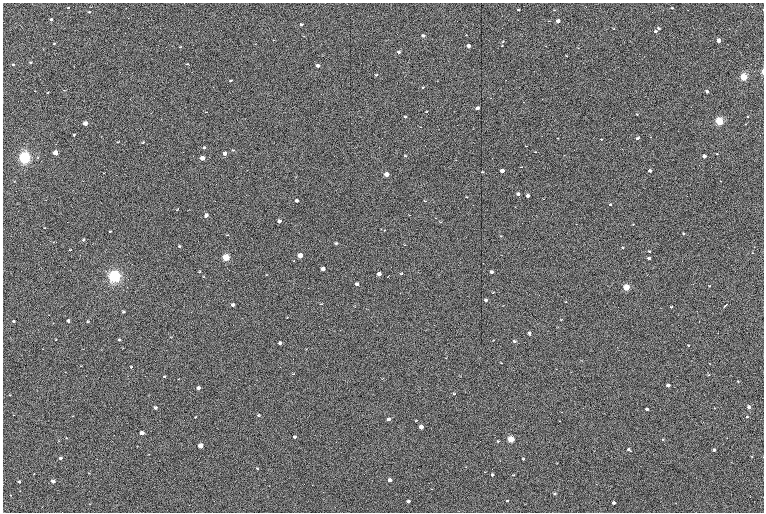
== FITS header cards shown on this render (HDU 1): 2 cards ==
NAXIS1  =                 1523
NAXIS2  =                 1020

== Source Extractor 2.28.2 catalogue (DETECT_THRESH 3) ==
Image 1523 x 1020 px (HDU 1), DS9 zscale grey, zoomed out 1/2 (1 PNG px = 2 x 2 image px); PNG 766 x 514 px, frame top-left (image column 2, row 1019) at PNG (3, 3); no overlay
Background 172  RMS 22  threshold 66.4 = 3 sigma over >= 5 px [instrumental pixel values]
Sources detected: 283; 65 cannot appear on this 1/2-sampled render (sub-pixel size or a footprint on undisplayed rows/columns) and are not listed; the other 218 listed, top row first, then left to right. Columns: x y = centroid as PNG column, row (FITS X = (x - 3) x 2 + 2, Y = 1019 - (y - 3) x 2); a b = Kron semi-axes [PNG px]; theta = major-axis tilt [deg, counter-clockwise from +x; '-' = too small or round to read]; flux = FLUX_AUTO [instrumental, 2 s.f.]
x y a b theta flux
91 7 2 2 - 2.1e+03
68 8 3 2 - 4.7e+03
672 8 3 2 - 5.1e+03
763 9 2 2 - 1.6e+03
519 10 3 2 - 7.0e+03
554 10 3 2 - 3.3e+03
89 12 3 2 - 6.0e+03
51 19 3 2 - 1.4e+04
558 21 3 3 - 3.1e+04
301 24 3 2 - 7.5e+03
659 28 3 2 - 9.7e+03
613 29 2 2 - 3.7e+03
655 32 3 2 - 1.3e+04
466 35 2 2 - 1.7e+03
304 36 3 2 - 2.8e+03
423 36 3 2 - 1.7e+04
274 40 3 2 - 1.7e+03
719 41 3 2 - 6.6e+04
503 42 3 3 - 4.4e+03
54 44 3 2 - 4.8e+03
255 44 3 2 - 2.4e+03
468 46 3 3 - 3.9e+04
502 46 3 3 - 2.6e+03
546 46 3 2 - 1.2e+03
180 47 3 2 - 3.2e+03
578 48 3 1 - 1.5e+03
399 52 3 2 - 1.1e+04
566 56 3 2 - 2.0e+03
644 56 3 2 - 1.8e+03
31 62 3 2 - 6.0e+03
187 64 4 2 - 3.6e+03
13 65 3 2 - 5.7e+03
74 66 3 2 - 2.2e+03
318 66 3 3 - 2.0e+04
763 72 4 2 - 2.3e+04
376 75 4 2 - 5.3e+03
743 77 3 3 - 4.9e+05
231 81 3 2 - 6.6e+03
423 87 3 2 - 4.6e+03
64 90 3 2 - 2.2e+03
35 91 3 1 - 1.5e+03
48 92 3 2 - 3.8e+03
707 92 3 2 - 2.6e+04
477 108 3 3 - 2.0e+04
206 112 3 2 - 1.7e+03
426 112 3 2 - 3.8e+03
637 114 3 2 - 4.0e+03
748 116 2 2 - 3.5e+03
405 117 3 2 - 5.7e+03
161 119 3 2 - 1.9e+03
719 121 4 3 - 6.6e+05
85 123 3 3 - 7.4e+04
746 124 2 2 - 1.7e+03
420 127 2 2 - 2.0e+03
74 135 3 2 - 6.5e+03
101 136 2 2 - 1.5e+03
651 137 2 2 - 1.7e+03
558 138 3 2 - 3.1e+03
637 138 4 3 - 7.8e+03
601 139 3 2 - 3.2e+03
118 142 3 2 - 4.3e+03
143 143 3 2 - 5.1e+03
526 146 4 2 - 2.4e+03
204 148 3 3 - 9.2e+03
233 150 4 2 - 3.8e+03
535 152 4 2 - 2.6e+03
56 153 3 3 - 1.2e+05
225 153 3 3 - 3.4e+04
717 154 2 2 - 5.3e+03
405 156 4 3 - 5.4e+03
704 156 3 3 - 3.9e+04
38 157 4 2 - 2.8e+03
24 158 4 3 - 2.6e+06
203 158 3 3 - 6.9e+04
521 167 3 2 - 2.1e+03
502 171 3 3 - 3.2e+04
650 171 3 2 - 1.6e+04
483 172 4 2 - 3.9e+03
104 173 3 2 - 2.5e+03
386 175 4 3 - 7.2e+04
14 181 2 1 - 1.3e+03
721 181 2 2 - 3.0e+03
518 194 3 3 - 1.4e+04
528 196 3 3 - 1.7e+04
467 197 3 2 - 3.4e+03
543 199 3 1 - 1.8e+03
46 200 2 2 - 1.2e+03
297 201 3 3 - 1.4e+04
425 201 3 2 - 2.5e+03
610 205 3 2 - 6.3e+03
177 210 3 2 - 3.1e+03
206 215 4 3 - 1.7e+04
409 215 4 2 - 1.8e+03
436 218 3 2 - 2.5e+03
279 221 3 3 - 2.2e+04
441 222 4 2 - 2.9e+03
633 224 3 2 - 2.6e+03
45 228 3 2 - 2.7e+03
384 230 3 2 - 2.2e+03
110 231 3 2 - 3.4e+03
683 234 3 2 - 4.6e+03
227 235 4 2 - 3.2e+03
501 236 3 2 - 2.3e+03
84 240 3 2 - 7.0e+03
336 243 4 2 - 6.1e+03
405 245 3 2 - 1.7e+03
180 246 3 3 - 6.7e+03
623 248 3 3 - 5.7e+03
70 250 3 2 - 3.6e+03
649 252 3 3 - 7.1e+03
752 253 2 1 - 1.7e+03
300 256 4 3 - 9.8e+04
226 258 4 3 - 3.8e+05
649 259 3 3 - 1.5e+04
294 261 3 2 - 2.1e+03
323 269 3 3 - 4.1e+04
106 271 2 2 - 2.4e+03
199 272 3 2 - 4.7e+03
491 272 3 3 - 1.2e+04
379 274 3 3 - 3.7e+04
401 274 3 2 - 3.8e+03
266 275 3 2 - 2.3e+03
114 277 4 4 - 2.8e+06
203 277 3 2 - 1.9e+03
387 277 2 1 - 3.5e+03
357 284 3 3 - 1.8e+04
709 286 2 2 - 5.0e+03
626 287 3 3 - 2.9e+05
493 293 3 2 - 4.0e+03
486 300 3 3 - 1.1e+04
566 302 3 2 - 3.8e+03
321 304 4 2 - 3.2e+03
233 305 3 3 - 1.8e+04
725 305 5 1 - 1.2e+04
355 307 3 2 - 2.3e+03
671 307 3 2 - 5.0e+03
124 312 3 2 - 8.3e+03
287 317 3 2 - 2.5e+03
561 319 4 2 - 2.7e+03
14 321 3 2 - 1.0e+04
68 321 3 3 - 1.7e+04
699 321 2 1 - 6.1e+03
88 322 3 2 - 5.8e+03
426 330 3 2 - 1.3e+03
529 333 3 3 - 1.2e+04
171 337 3 2 - 2.1e+03
56 340 3 2 - 2.5e+03
119 340 3 2 - 7.7e+03
493 341 4 2 - 2.3e+03
514 341 3 2 - 9.5e+03
280 343 3 3 - 1.1e+04
688 345 3 2 - 4.2e+03
123 348 2 2 - 1.5e+03
306 349 3 2 - 1.9e+03
582 361 3 2 - 1.8e+03
502 363 3 2 - 3.1e+03
709 363 3 2 - 2.2e+03
81 366 3 2 - 2.8e+03
131 367 3 2 - 6.0e+03
65 372 2 2 - 1.3e+03
293 374 4 2 - 3.0e+03
708 375 3 2 - 3.4e+03
460 376 3 2 - 1.9e+03
165 377 3 2 - 6.4e+03
382 378 3 2 - 2.0e+03
738 381 2 2 - 2.5e+03
668 385 3 3 - 3.1e+04
198 388 3 3 - 2.2e+04
454 394 3 2 - 4.8e+03
10 395 3 2 - 3.3e+03
749 407 3 2 - 2.7e+04
155 408 3 2 - 1.4e+04
715 408 3 2 - 2.1e+03
647 409 3 2 - 1.6e+04
258 415 3 2 - 6.3e+03
73 416 2 2 - 1.5e+03
195 417 3 2 - 4.1e+03
747 417 3 3 - 4.8e+03
388 419 3 3 - 1.6e+04
416 420 4 2 - 3.4e+03
421 427 3 3 - 4.1e+04
142 433 3 3 - 5.6e+04
295 437 3 3 - 8.5e+03
66 438 2 2 - 2.7e+03
511 439 3 3 - 2.9e+05
663 440 3 3 - 3.7e+03
59 441 3 2 - 1.7e+03
498 441 4 2 - 3.5e+03
137 446 3 1 - 1.6e+03
200 446 3 3 - 9.0e+04
629 450 4 2 - 9.9e+03
714 450 2 2 - 1.2e+04
149 454 3 2 - 1.8e+03
752 457 3 2 - 2.7e+03
61 458 3 2 - 1.7e+04
523 459 3 2 - 5.3e+03
556 463 3 2 - 2.1e+03
466 467 3 1 - 1.2e+03
258 468 4 2 - 3.5e+03
485 472 3 1 - 1.7e+03
89 473 2 2 - 1.5e+03
34 474 2 2 - 1.8e+03
492 474 3 3 - 6.9e+03
513 475 3 2 - 3.9e+03
390 480 3 3 - 3.1e+04
53 481 3 3 - 5.7e+04
19 482 3 2 - 1.2e+04
432 489 3 2 - 1.7e+03
20 491 3 2 - 1.3e+03
555 494 3 2 - 7.1e+03
11 495 2 2 - 1.7e+03
750 497 2 2 - 1.2e+03
408 501 3 3 - 1.5e+04
507 501 3 2 - 4.3e+03
614 503 3 2 - 1.4e+04
675 503 2 2 - 1.6e+03
90 504 3 2 - 1.9e+03
42 507 2 2 - 1.2e+03
At the frame edge (FLAGS 8, measured only in part): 2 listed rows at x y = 763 9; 763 72
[65 sub-pixel or undisplayed-footprint detections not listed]

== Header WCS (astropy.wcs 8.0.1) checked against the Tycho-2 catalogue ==
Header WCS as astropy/WCSLIB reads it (CRVAL/CRPIX/CD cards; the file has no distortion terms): RA---TAN/DEC--TAN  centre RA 05:23:31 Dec -01:10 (80.88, -1.17 deg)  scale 1.14 arcsec/px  FOV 29.0' x 19.4'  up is +90 deg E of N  parity flipped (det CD > 0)
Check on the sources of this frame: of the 60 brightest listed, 8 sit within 3.4 arcsec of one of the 13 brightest Tycho-2 stars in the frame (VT <= 11.82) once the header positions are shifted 0.66 arcsec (0.13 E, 0.65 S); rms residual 1.27 arcsec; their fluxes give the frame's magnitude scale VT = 24.39 - 2.5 log10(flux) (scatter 0.30 mag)
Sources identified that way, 7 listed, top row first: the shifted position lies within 3.4 arcsec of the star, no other Tycho-2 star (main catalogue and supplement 1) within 6.8 arcsec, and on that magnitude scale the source's flux lands within +1.5 / -3 mag of the star's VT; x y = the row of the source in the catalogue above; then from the Tycho-2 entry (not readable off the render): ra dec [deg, ICRS J2000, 3 dp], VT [Tycho-2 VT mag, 2 dp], TYC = Tycho-2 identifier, HIP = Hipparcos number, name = IAU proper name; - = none
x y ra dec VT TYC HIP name
743 77 80.993 -1.402 10.12 4753-1097-1 - -
24 158 80.943 -0.946 8.91 4753-387-1 - -
226 258 80.879 -1.073 10.48 4753-1534-1 - -
114 277 80.867 -1.002 7.84 4753-1205-1 25199 -
626 287 80.860 -1.327 11.24 4753-1591-1 - -
511 439 80.764 -1.254 10.69 4753-1358-1 - -
200 446 80.760 -1.057 11.82 4753-1463-1 - -